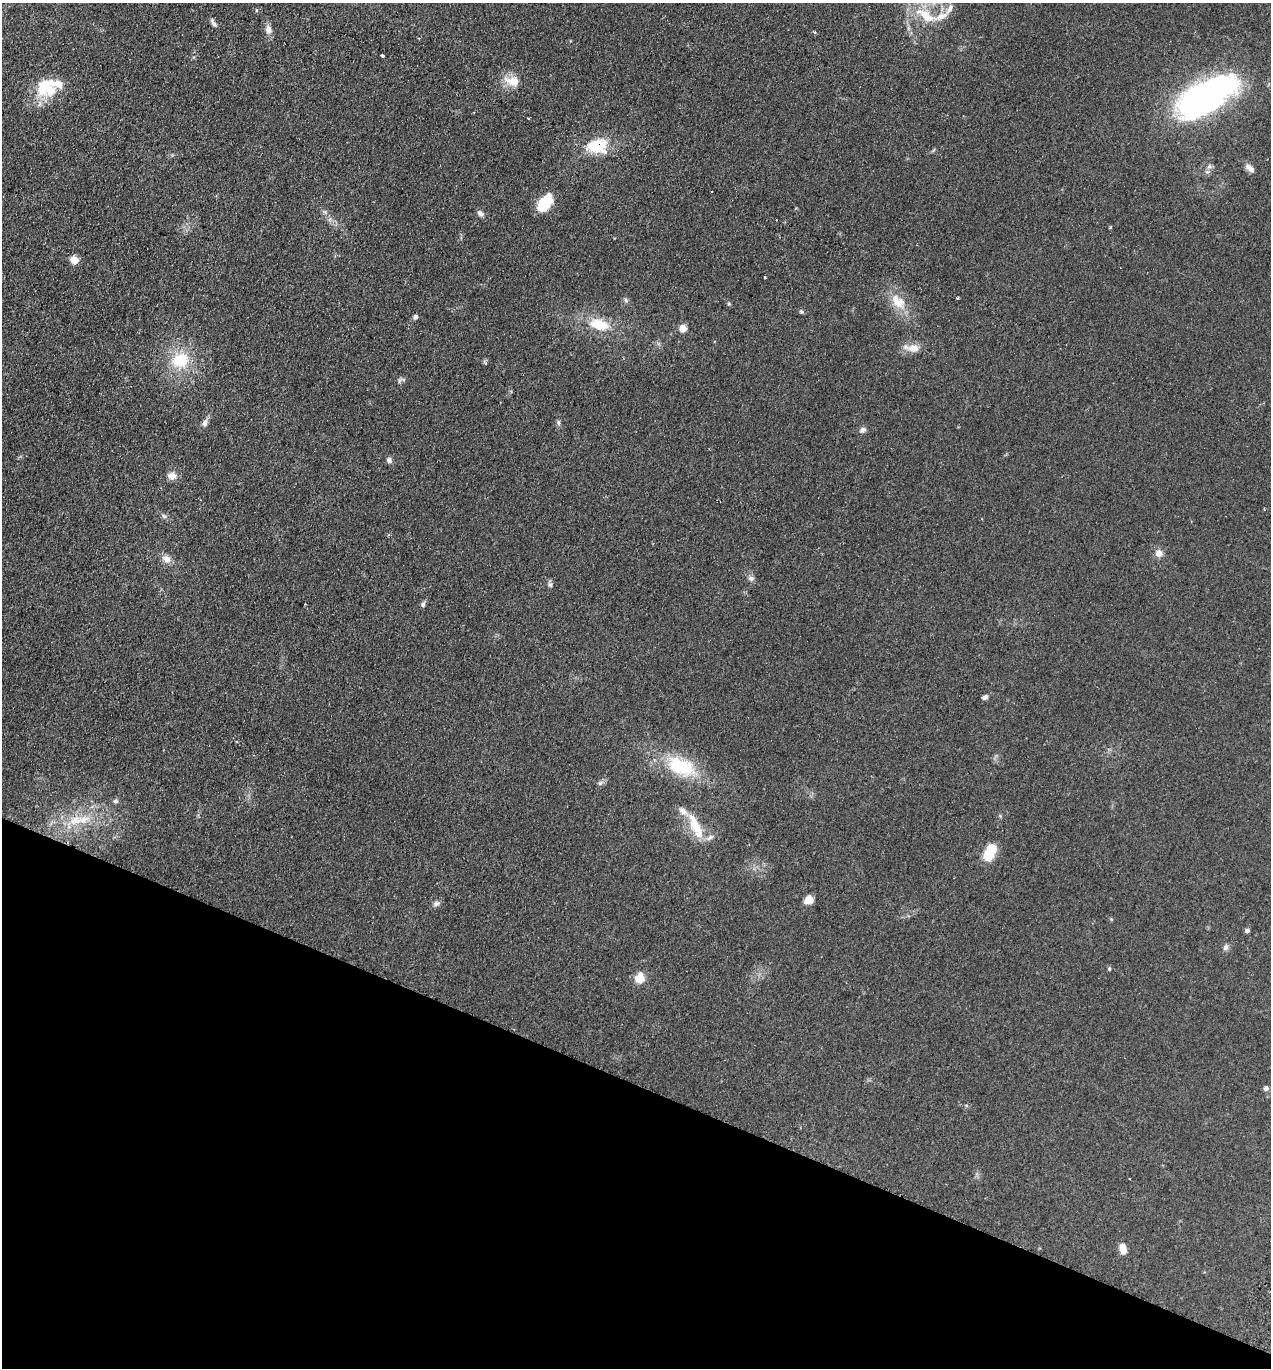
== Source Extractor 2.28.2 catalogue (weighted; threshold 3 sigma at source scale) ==
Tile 15 of 4 x 4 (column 3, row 4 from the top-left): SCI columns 2731-3999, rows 24-1389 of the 5591 x 5514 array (HDU 1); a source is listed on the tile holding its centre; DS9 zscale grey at full resolution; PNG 1273 x 1370 px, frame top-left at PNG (2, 3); no overlay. Shown black and unused: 21% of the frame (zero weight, under 2 of 3 exposures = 3% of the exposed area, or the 3 px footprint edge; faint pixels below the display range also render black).
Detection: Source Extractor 2.28.2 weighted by HDU 2 'WHT'; one run over the whole footprint, this tile lists its part. Background 0.098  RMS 0.01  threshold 0.0465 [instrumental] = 3 sigma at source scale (4.5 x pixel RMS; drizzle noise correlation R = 1.50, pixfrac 1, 0.05/0.05 arcsec/px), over >= 5 px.
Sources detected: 61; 1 inside a brighter object's white glare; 2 cosmic-ray / hot-pixel residue — not listed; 6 inside a brighter listed object's ellipse — not listed separately; the other 52 listed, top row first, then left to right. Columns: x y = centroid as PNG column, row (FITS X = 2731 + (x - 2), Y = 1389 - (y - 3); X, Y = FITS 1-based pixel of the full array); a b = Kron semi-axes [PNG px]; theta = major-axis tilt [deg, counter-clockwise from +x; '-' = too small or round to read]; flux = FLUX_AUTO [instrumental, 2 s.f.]
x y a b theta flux
949 9 17 7 64 7.3
926 16 35 13 -31 28
213 23 12 5 -58 3.1
268 29 12 8 -76 5.9
815 33 5 3 - 1.2
382 56 3 3 - 4.4
513 81 16 9 -14 16
44 86 29 17 65 31
1207 96 69 29 31 290
528 118 3 2 - 1.8
596 145 24 15 14 36
1209 167 8 7 - 3.5
1250 168 13 7 -38 5.6
544 204 19 12 49 26
480 213 10 6 -31 3.2
74 260 8 7 - 11
765 277 3 2 - 1.1
626 300 7 5 -48 2.1
898 302 21 15 -43 20
729 304 5 3 - 1.1
801 311 7 4 -19 1.6
415 317 4 4 - 4
599 325 25 14 -14 28
683 328 5 5 - 19
914 348 17 11 0 11
180 360 21 17 18 36
558 422 7 5 -86 2.1
205 423 10 7 72 4.2
863 430 9 7 28 3.5
389 460 8 6 -83 2.8
172 476 9 9 - 6.8
164 516 7 5 -42 2.2
1159 553 8 8 - 6.5
166 559 13 9 -31 6.8
751 578 8 7 - 3.2
550 585 8 5 -62 2.2
423 604 7 5 73 2.6
985 697 7 5 18 2.5
681 766 43 23 -23 57
600 783 8 5 45 2.3
116 801 6 5 - 2
83 819 22 10 8 18
695 826 35 11 -65 26
990 852 17 9 66 29
809 900 7 6 - 14
437 903 9 6 13 3
1247 930 4 4 - 3.4
1226 947 9 7 68 3.1
1109 968 5 4 - 1.3
639 978 12 11 - 12
1266 1088 6 6 - 2.5
1123 1249 11 7 -76 8.8
Overlapping masked pixels (flux is a lower limit): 1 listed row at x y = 596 145
Isophote crosses this tile's border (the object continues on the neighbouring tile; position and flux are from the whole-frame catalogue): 2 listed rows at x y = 949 9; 926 16